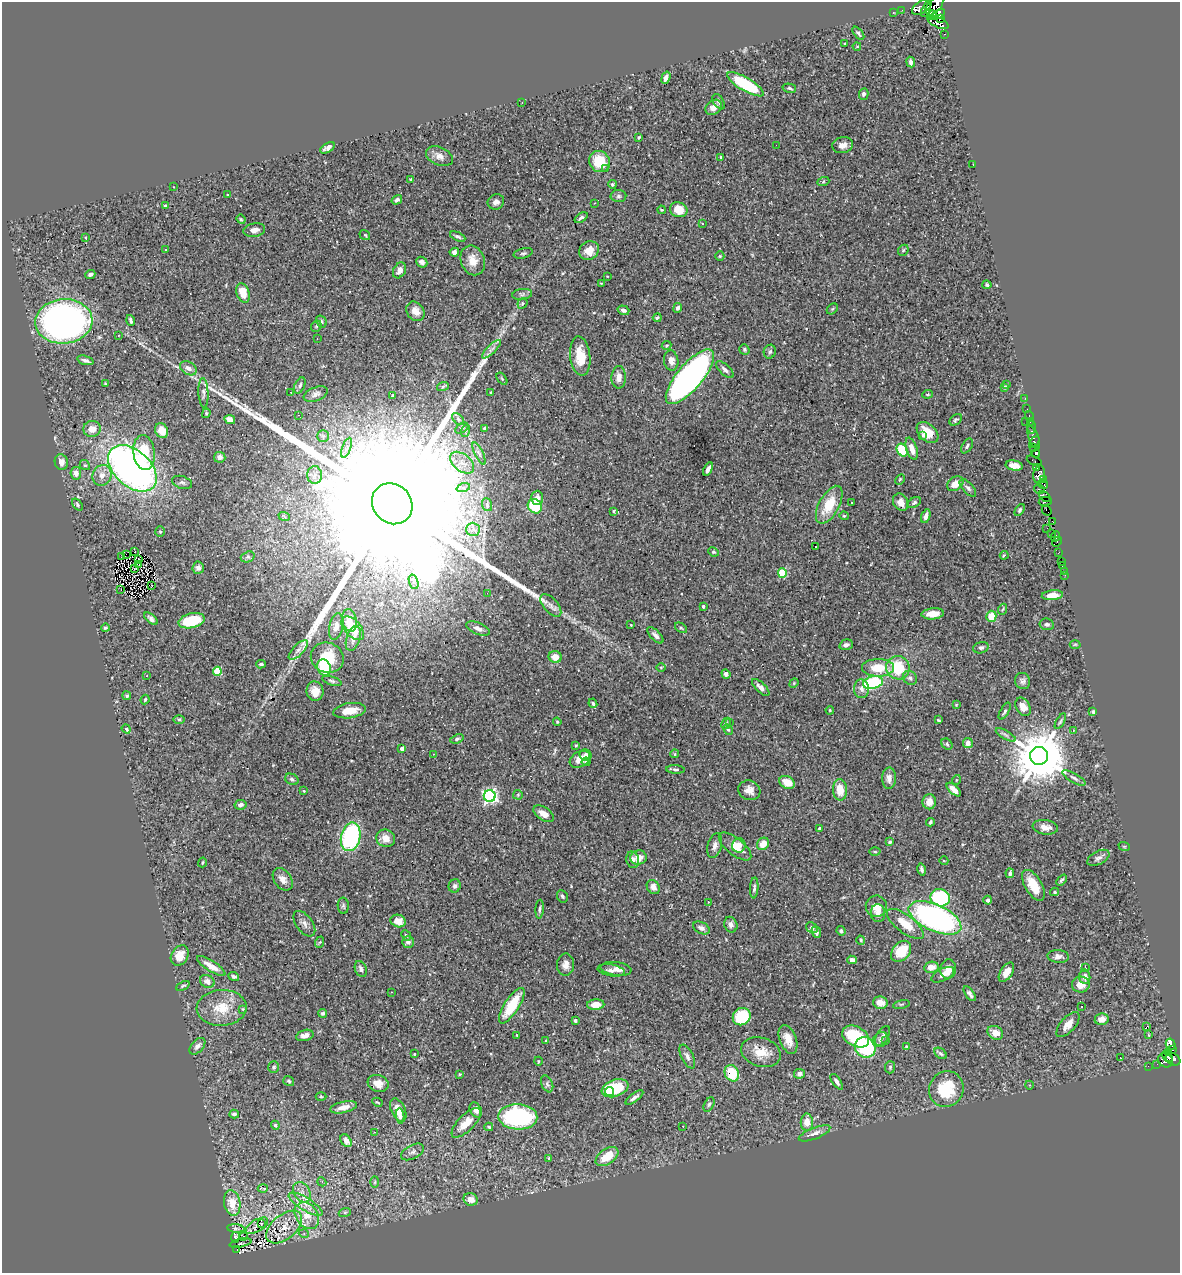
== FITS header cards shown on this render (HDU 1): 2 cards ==
NAXIS1  =                 1178
NAXIS2  =                 1271

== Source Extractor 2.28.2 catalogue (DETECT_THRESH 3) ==
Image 1178 x 1271 px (HDU 1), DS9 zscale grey, 1 PNG px = 1 image px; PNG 1182 x 1275 px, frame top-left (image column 1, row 1271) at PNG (2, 2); each listed source drawn as its Kron ellipse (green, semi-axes under 4 px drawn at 4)
Background 0.467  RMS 0.016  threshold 0.0473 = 3 sigma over >= 5 px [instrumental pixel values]
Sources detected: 443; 4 with non-positive FLUX_AUTO (blend fragments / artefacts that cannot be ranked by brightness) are neither listed nor drawn; the other 439 listed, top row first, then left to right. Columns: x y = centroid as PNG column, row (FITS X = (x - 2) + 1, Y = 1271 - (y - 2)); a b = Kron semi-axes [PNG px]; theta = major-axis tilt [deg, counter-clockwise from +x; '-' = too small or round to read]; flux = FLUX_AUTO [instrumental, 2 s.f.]
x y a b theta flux
934 6 11 6 50 1900
922 7 11 6 34 650
902 10 2 2 - 4
926 10 8 3 69 400
893 13 3 2 - 14
938 14 7 4 29 850
932 15 5 4 - 470
940 18 4 3 - 380
938 22 11 5 -25 550
858 33 8 3 -50 1.9
945 35 4 2 - 14
845 43 2 2 - 0.68
857 46 4 3 - 0.66
911 62 5 4 - 2.8
666 78 6 4 72 4.5
746 84 21 6 -30 67
789 88 7 4 -14 1.9
864 94 6 4 75 3.3
719 102 8 5 -57 2.9
522 103 3 2 - 0.6
713 107 9 7 39 8.4
639 137 3 3 - 1.2
776 145 2 2 - 0.58
843 145 10 8 14 6.8
327 148 8 4 30 3.9
439 156 14 9 -24 7.3
721 157 4 2 - 0.94
599 162 11 10 - 32
973 164 2 2 - 0.56
605 169 3 2 - 1.6
410 179 3 3 - 0.85
823 182 6 4 20 1.2
612 184 4 4 - 1.7
174 187 3 2 - 0.65
227 195 2 2 - 1.2
618 196 8 6 1 2.6
397 200 5 4 - 2.2
496 202 8 7 - 5
594 203 3 2 - 0.66
165 206 3 2 - 1.2
662 210 4 3 - 1.2
679 210 9 7 -21 18
581 218 7 4 35 2.7
241 219 5 4 - 1.1
702 224 3 3 - 0.82
254 230 11 6 9 5.8
365 235 6 4 -36 1.5
458 237 8 4 -24 2.2
86 238 4 2 - 0.69
166 250 3 2 - 0.56
589 250 10 9 - 12
903 250 6 5 - 1.4
454 252 5 4 - 3.6
523 253 10 5 14 2.4
720 256 5 4 - 1.3
473 260 15 12 -69 14
422 262 6 5 - 4.4
399 270 8 6 60 5.4
90 274 5 3 - 3.1
607 276 3 2 - 0.62
601 283 3 2 - 0.98
987 285 4 4 - 1.6
243 293 10 6 -72 16
522 294 10 5 8 2.9
522 303 5 4 - 1.5
678 308 5 4 - 2.5
832 309 6 4 44 1.4
623 310 6 4 -18 3.5
415 311 10 8 -52 9.9
657 318 4 3 - 1.5
131 320 5 3 - 2.1
64 321 29 22 4 490
321 321 6 5 - 2.2
316 326 6 5 - 1.2
118 335 3 3 - 1.5
317 339 2 2 - 0.77
667 346 5 4 - 1.4
491 349 12 3 45 3.4
744 349 5 5 - 1.8
770 352 7 6 - 2.3
580 356 20 10 -83 22
85 360 8 4 -17 2.8
671 361 10 7 -83 7.1
188 368 9 6 -31 6
725 370 11 5 -43 3.9
619 377 11 7 88 7.5
690 377 34 12 50 520
502 379 7 3 -54 1.4
105 384 3 2 - 0.95
1007 384 3 3 - 0.85
300 385 9 5 66 2.9
443 386 6 4 21 1.4
1005 387 4 3 - 1.8
291 392 2 2 - 0.63
491 392 3 3 - 0.99
203 393 15 5 -87 3.7
316 394 12 6 22 4.6
928 394 5 3 - 1.2
393 396 3 2 - 1
1025 398 2 2 - 4.6
1027 409 2 2 - 3.6
206 413 5 4 - 1.3
299 415 4 2 - 0.65
1029 416 5 3 - 13
458 419 7 4 -46 2.4
230 420 5 4 - 8
956 420 7 4 35 1.9
1026 421 2 2 - 52
1030 422 3 2 - 5.2
1031 426 7 3 -81 15
462 428 7 4 33 1.9
485 428 4 3 - 1.4
92 429 9 8 - 9.2
161 431 7 6 - 10
465 431 6 4 71 2.2
927 432 13 8 -43 18
923 435 4 3 - 2.7
323 436 5 5 - 2.2
1034 438 12 5 -71 91
1034 442 6 3 47 360
967 446 8 4 58 2.5
347 448 10 3 69 3.3
1034 448 3 3 - 400
912 449 11 5 -72 9.2
902 450 7 5 -59 43
144 453 17 11 -82 34
479 453 12 3 -64 2.6
1036 453 4 3 - 540
220 457 6 5 - 5.4
1034 461 8 3 -25 14
61 462 8 6 -71 5.6
462 463 14 8 -39 9.5
85 465 5 4 - 1.6
1014 466 8 5 -9 9.2
132 468 28 18 -42 500
1037 468 4 4 - 170
708 469 7 3 61 5.1
76 473 6 5 - 5.2
1039 474 9 6 80 550
102 475 10 9 - 8
315 475 9 7 89 5.8
900 479 6 4 61 1.2
1043 480 3 2 - 76
182 482 10 6 -19 2.6
955 484 9 6 36 11
1043 484 5 3 - 27
463 488 7 4 18 2.5
968 488 11 5 -47 3.4
1039 489 5 3 - 150
1045 497 6 3 -40 140
537 498 7 6 - 5.8
1045 501 7 3 7 390
901 502 9 7 -60 7.7
914 502 7 4 32 1.8
852 503 3 2 - 1.3
392 504 21 19 -47 230000
77 505 7 4 -52 1.5
487 505 7 5 -71 1.9
829 505 21 10 61 28
535 506 8 6 -48 31
1020 510 6 4 54 1.6
614 511 3 3 - 1.3
1047 511 5 2 - 310
284 516 6 3 -20 1
844 516 4 4 - 1
926 516 7 4 70 4.9
1052 521 4 3 - 14
1047 528 3 2 - 2.5
473 529 7 6 - 4.5
160 532 5 4 - 1.3
1051 534 3 2 - 1.6
1055 536 5 4 - 31
1057 542 5 2 - 4.8
815 546 3 2 - 1.4
135 552 3 2 - 2.2
713 552 5 4 - 1.4
1059 553 4 2 - 67
126 554 2 2 - 120
1004 555 4 3 - 1
122 556 3 2 - 1
248 557 7 5 19 1.9
138 560 3 2 - 0.78
1061 561 3 3 - 20
139 565 3 2 - 0.84
1062 566 2 2 - 5
198 568 6 6 - 3.7
134 569 2 2 - 0.55
1064 571 2 2 - 11
782 573 4 4 - 48
1065 575 3 2 - 1.7
414 582 7 4 -71 3.2
152 586 3 2 - 0.74
121 589 2 2 - 55
487 593 2 2 - 3.1
1052 595 10 5 6 8.6
551 605 13 7 -49 6
703 606 3 3 - 3
1003 609 5 3 - 1.1
933 614 11 5 5 12
991 616 5 5 - 20
151 619 8 4 -42 3
350 620 11 7 -81 9.1
191 621 13 7 13 42
1047 624 7 5 -11 2.7
631 625 3 2 - 0.66
336 627 13 7 79 7.2
105 628 4 3 - 1.6
353 628 14 8 -47 22
478 628 12 6 -24 5.9
681 628 7 3 -36 1.6
655 635 10 5 -46 3.8
353 638 13 6 72 6.3
1075 644 5 3 - 0.99
846 645 7 5 16 3.6
981 648 8 5 18 2.4
298 650 12 5 46 4.9
555 657 6 6 - 10
327 658 17 15 -21 33
261 664 5 3 - 1.6
324 667 8 6 -63 54
661 667 5 3 - 0.98
878 668 16 9 0 26
898 668 12 11 - 42
217 671 4 4 - 36
726 674 5 4 - 3.5
147 676 3 2 - 0.71
910 678 8 6 -46 3.3
332 681 10 4 -18 2.3
1023 681 8 7 - 3.4
794 683 5 4 - 0.99
873 683 10 6 13 87
761 687 11 5 -45 5.2
862 689 9 7 -87 5.9
315 691 10 8 -81 10
127 696 4 4 - 1.9
145 699 5 3 - 1.3
593 703 5 3 - 1.7
956 705 3 2 - 0.77
1023 707 10 7 -58 8.3
830 710 4 3 - 1.1
350 711 16 7 8 17
1005 711 9 4 60 2.1
1093 712 4 3 - 1.9
179 719 6 4 0 1.4
938 720 3 2 - 1
1060 721 8 4 60 1.8
557 722 4 3 - 0.93
730 722 2 2 - 2.1
726 724 6 4 62 1.6
126 729 5 3 - 6.5
728 730 6 4 -60 1.3
1073 730 4 3 - 1.6
1006 735 11 3 -29 2.4
457 739 7 4 19 1.8
968 743 5 5 - 5.6
947 744 6 5 - 1.8
576 745 3 2 - 0.95
402 749 4 3 - 7.3
433 754 4 3 - 1.1
675 754 4 3 - 1.4
586 755 6 5 - 3.6
1039 756 9 9 - 7100
580 759 11 7 31 10
586 762 4 4 - 3.5
675 769 9 4 -3 2.1
889 778 11 7 89 6.7
1074 778 13 4 -30 3.2
292 779 7 5 -28 2.4
956 780 5 3 - 0.83
787 782 8 6 -26 15
749 790 11 9 -19 7.6
840 790 11 7 -87 16
954 790 9 4 -43 7
304 791 3 2 - 0.73
518 795 5 5 - 1.3
490 796 6 6 - 260
929 802 7 6 - 9.4
240 805 6 5 - 3.9
544 814 11 6 -33 8
930 822 4 3 - 1.9
1045 827 12 7 -8 8.5
820 828 3 3 - 2.9
351 837 14 9 77 130
386 838 9 8 - 9.3
890 842 4 3 - 1.4
763 844 7 5 49 13
739 845 7 6 - 4.8
715 846 13 7 75 5.7
735 846 20 8 -39 13
1124 846 6 3 -18 1.1
875 852 5 3 - 1.2
638 858 8 7 - 11
1098 858 12 6 28 3.9
633 860 8 6 -76 4.3
944 861 4 3 - 0.79
202 862 5 3 - 1.1
922 869 6 4 -78 3
1010 873 5 4 - 2.4
283 879 12 8 -54 7.3
1061 880 6 3 48 1.9
1033 885 17 8 -59 25
455 886 6 6 - 3
653 887 7 6 - 6.8
754 888 10 4 86 2.5
1055 892 4 4 - 0.99
562 896 6 5 - 2.2
940 898 10 8 -19 84
988 900 4 4 - 2.4
708 902 3 3 - 1.6
343 906 8 5 -88 2
876 906 11 10 - 9.8
540 909 9 3 86 2.2
878 913 9 7 -88 7.2
935 918 28 13 -24 340
398 921 8 6 -17 10
304 924 14 8 -53 5.3
905 924 22 9 -37 22
731 925 8 6 -69 4.4
701 928 9 5 -28 4.4
812 928 6 5 - 2.2
841 931 5 4 - 2.3
816 932 6 4 -68 4.2
406 936 6 4 -47 1.6
861 940 4 4 - 1.2
320 942 6 3 69 1.2
408 942 6 5 - 3.2
901 951 12 8 50 32
180 956 11 8 58 14
1058 956 11 6 -3 4.7
852 960 5 4 - 5.9
565 965 11 8 87 7.3
211 966 16 5 -32 11
931 967 7 5 9 9.5
1085 967 3 2 - 0.74
361 969 8 5 -67 3.9
616 969 15 7 -7 8.3
948 969 10 8 81 11
611 970 13 6 -10 4.4
1006 972 11 6 58 9.8
943 975 12 6 26 5.2
234 976 5 4 - 2.2
1085 977 7 5 -85 5.1
207 981 8 6 -28 5.6
1081 985 9 8 - 11
183 986 7 4 25 1.6
391 992 2 2 - 0.71
970 994 8 4 -56 3
880 1003 7 6 - 8.5
901 1004 8 3 13 1.4
596 1005 9 5 3 12
512 1006 20 7 57 38
1082 1007 3 2 - 0.71
222 1008 25 18 3 26
243 1009 4 4 - 0.87
323 1013 4 4 - 2.5
742 1017 9 8 - 55
1102 1019 7 6 - 8.2
575 1021 4 3 - 2.7
1068 1025 15 7 49 10
1146 1027 3 2 - 7.7
995 1033 8 6 -29 11
305 1035 9 5 14 5.5
517 1035 3 2 - 0.67
1148 1035 3 3 - 2.7
856 1036 14 10 -28 57
883 1036 11 6 60 3.8
788 1039 15 8 -69 12
880 1040 8 6 38 4
885 1040 3 3 - 1
546 1041 3 3 - 1.2
1171 1044 5 4 - 140
197 1046 10 6 47 4.6
865 1047 11 10 - 85
906 1047 3 3 - 1.5
1172 1050 3 2 - 77
761 1052 20 14 -17 19
941 1053 7 4 -39 2
1169 1053 4 2 - 21
414 1054 3 3 - 1.1
687 1056 13 6 -63 4.5
1167 1057 6 3 -49 260
1120 1058 2 2 - 0.67
1173 1059 8 5 -28 210
1165 1060 8 6 -32 150
538 1061 4 3 - 0.93
1157 1064 3 2 - 4.8
1148 1066 2 2 - 3.9
274 1067 6 5 - 2.1
890 1067 6 5 - 1.6
732 1073 8 7 - 37
460 1074 3 3 - 0.96
799 1074 5 5 - 3.5
289 1081 6 4 -36 2.1
837 1082 9 4 -55 3.7
378 1083 11 8 -18 9
547 1084 9 5 -66 2.7
1029 1085 4 3 - 0.77
615 1088 14 8 19 55
946 1089 18 17 - 41
609 1091 4 4 - 7.9
321 1096 5 3 - 1
634 1097 10 4 35 4.1
377 1102 5 3 - 1.2
709 1104 8 5 63 2
343 1107 14 5 12 8.1
398 1110 12 7 -66 12
476 1110 8 5 -60 5.2
234 1114 5 4 - 3
400 1116 8 4 -86 2.7
518 1117 19 12 -2 150
807 1122 8 6 -89 11
466 1123 19 8 45 16
275 1125 4 4 - 2.2
683 1126 3 2 - 1.4
489 1127 4 3 - 1.5
375 1132 2 2 - 3.3
815 1133 17 5 22 5.8
346 1141 7 5 -56 5.3
412 1152 12 7 27 3.8
607 1156 13 7 34 22
549 1158 4 3 - 1.1
322 1182 4 3 - 1
375 1182 6 4 88 1.4
263 1188 5 2 - 2.2
302 1192 11 8 -58 7.4
471 1199 7 6 - 9.3
232 1203 13 8 -81 16
306 1204 19 6 -31 11
345 1212 6 4 18 1.4
307 1216 14 11 -53 17
261 1224 3 3 - 1.1
257 1226 12 6 30 1.6
284 1227 21 12 40 11
236 1228 8 4 -5 1.6
304 1234 5 3 - 1.2
235 1237 5 4 - 2
243 1237 3 2 - 3.3
241 1243 11 2 12 0.088
237 1249 3 2 - 2.9
At the frame edge (FLAGS 8, measured only in part): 1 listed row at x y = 934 6
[4 non-positive-flux detections neither listed nor drawn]